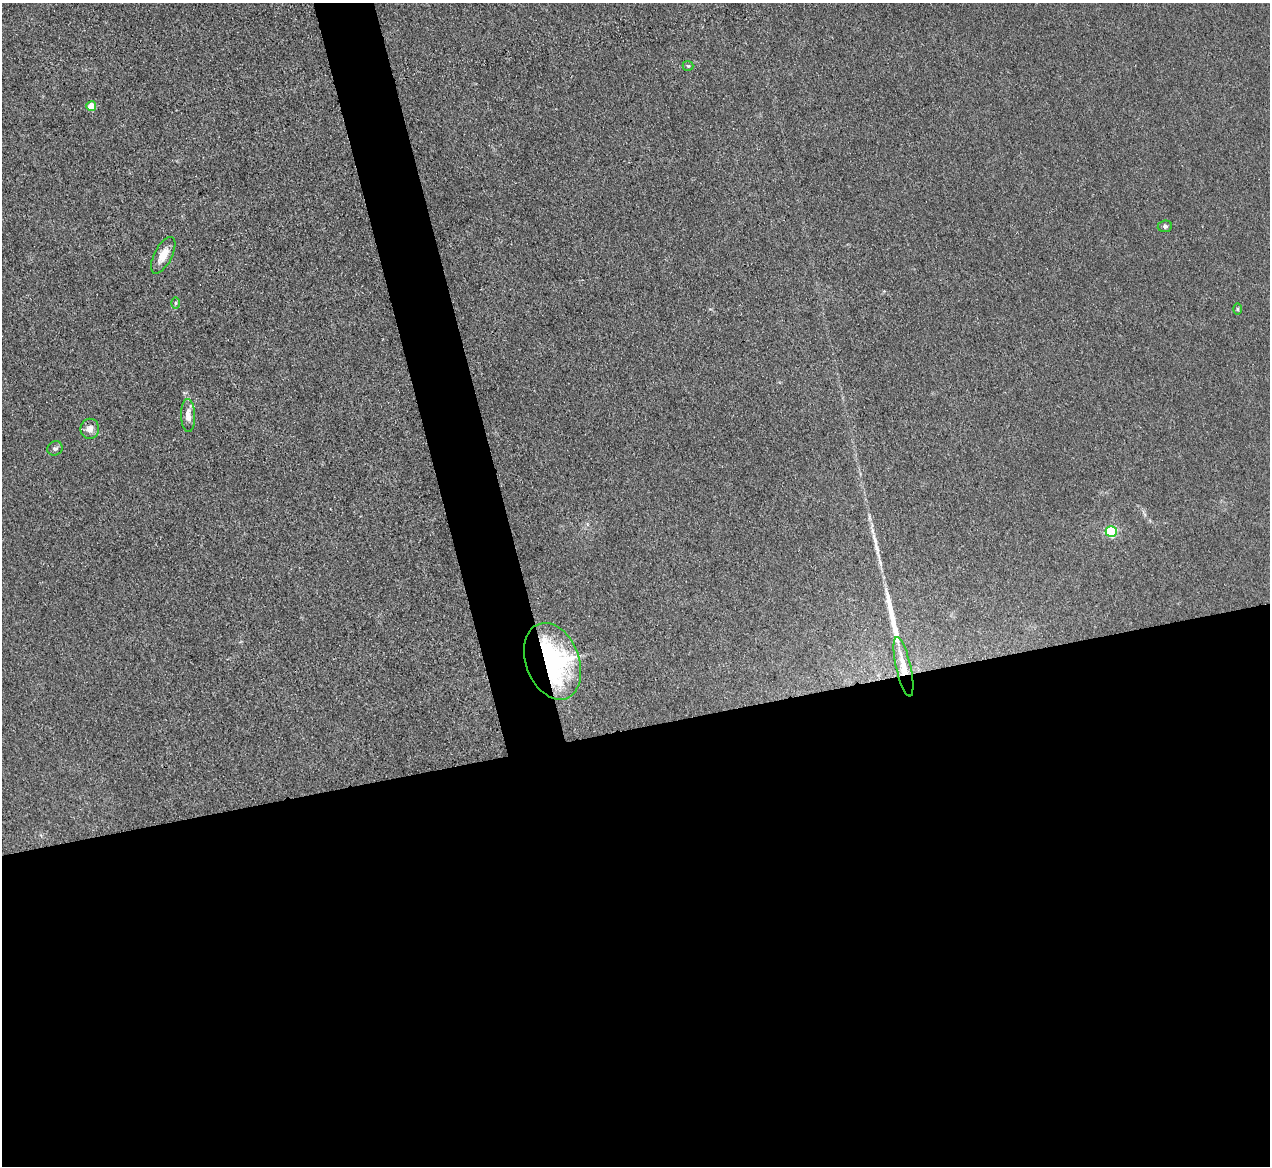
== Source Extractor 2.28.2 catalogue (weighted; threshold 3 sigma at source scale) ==
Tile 15 of 4 x 4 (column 3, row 4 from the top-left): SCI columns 2539-3806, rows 142-1305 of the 5075 x 5060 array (HDU 1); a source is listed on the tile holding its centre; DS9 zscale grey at full resolution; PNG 1272 x 1168 px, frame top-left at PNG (2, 3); each listed source drawn as its Kron ellipse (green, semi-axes under 4 px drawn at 4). Shown black and unused: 41% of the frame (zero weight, under 3 of 4 exposures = <1% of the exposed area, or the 3 px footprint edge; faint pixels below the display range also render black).
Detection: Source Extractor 2.28.2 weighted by HDU 2 'WHT'; one run over the whole footprint, this tile lists its part. Background 0.0195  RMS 0.0047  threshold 0.021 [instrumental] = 3 sigma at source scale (4.5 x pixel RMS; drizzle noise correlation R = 1.50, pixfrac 1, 0.05/0.05 arcsec/px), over >= 5 px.
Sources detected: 14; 2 long thin detections or spike segments (spike, bleed or trail) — neither listed nor drawn; the other 12 listed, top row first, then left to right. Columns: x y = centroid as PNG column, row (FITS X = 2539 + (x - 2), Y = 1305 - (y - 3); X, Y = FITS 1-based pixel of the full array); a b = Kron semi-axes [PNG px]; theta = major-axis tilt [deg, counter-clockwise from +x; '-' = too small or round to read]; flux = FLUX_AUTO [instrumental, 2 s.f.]
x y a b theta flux
688 66 5 5 - 0.54
91 106 5 5 - 12
1165 226 7 5 7 1.1
163 255 20 9 63 6
175 303 6 4 90 0.68
1237 309 5 3 - 0.56
188 415 16 7 -88 4.1
90 429 10 9 - 3.4
55 448 8 7 - 1.3
1111 531 5 5 - 42
552 661 40 26 -70 95
903 667 30 7 -77 11
Overlapping masked pixels (flux is a lower limit): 2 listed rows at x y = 552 661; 903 667